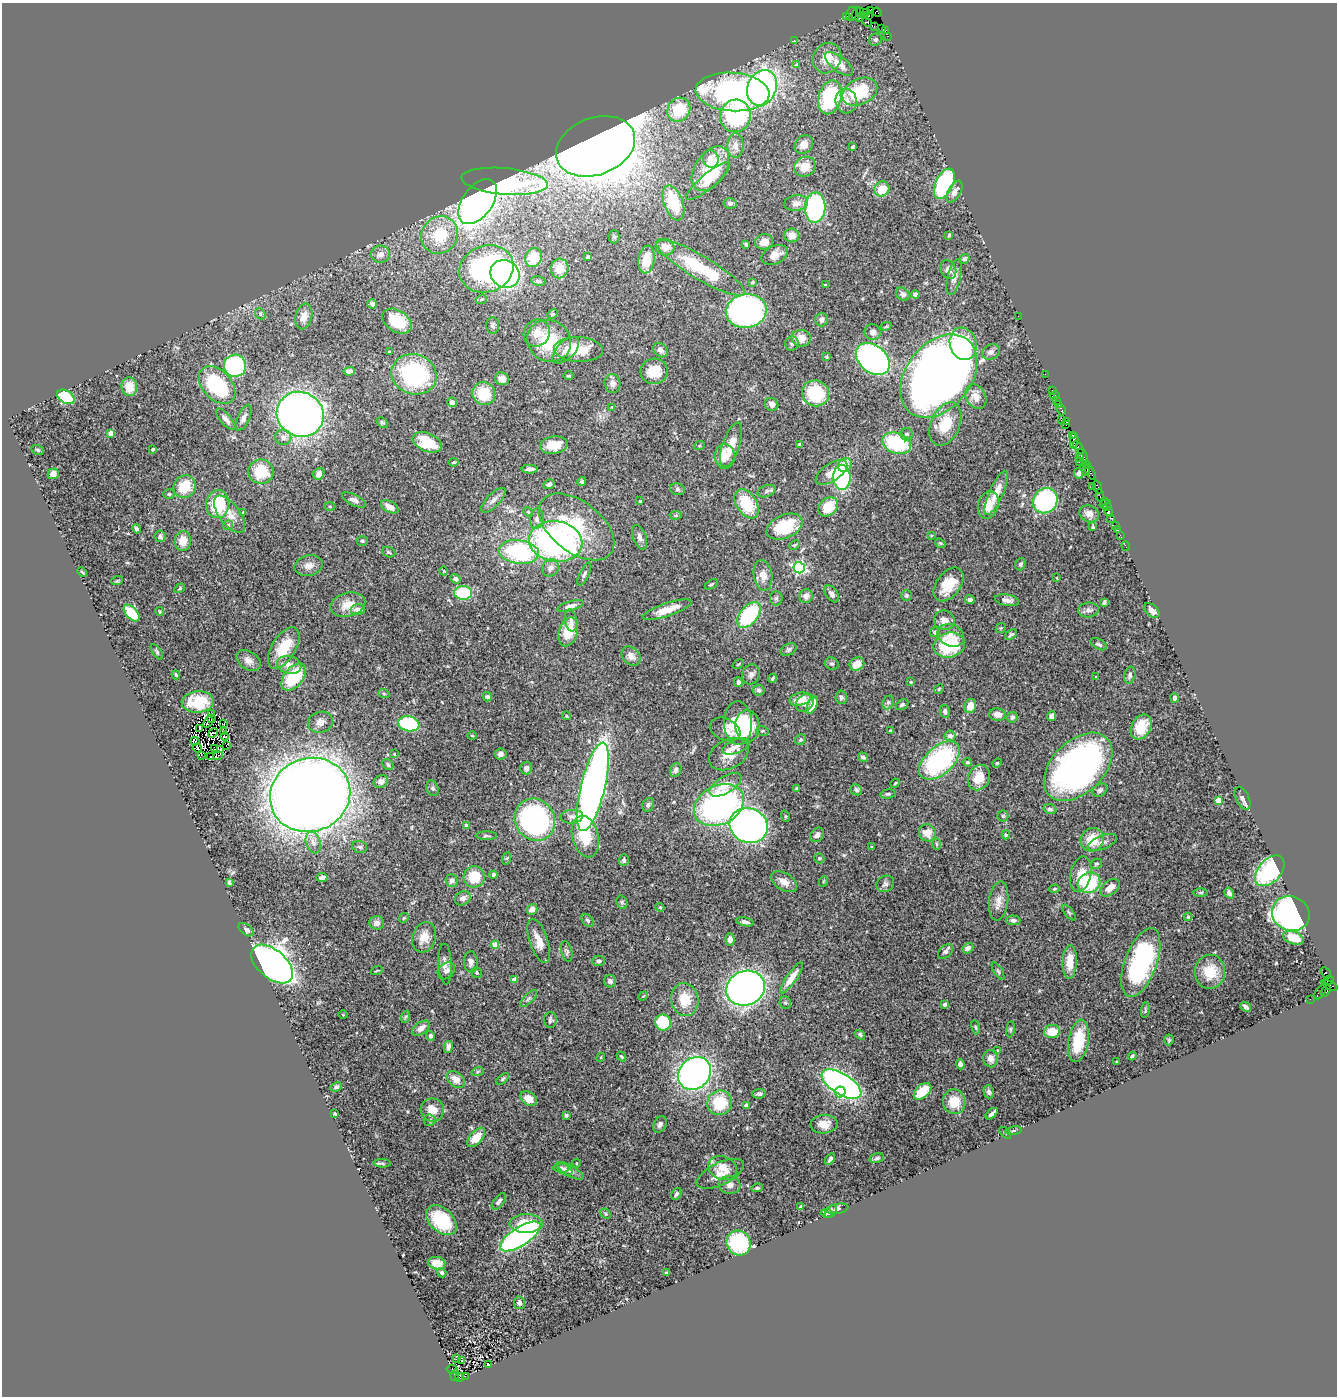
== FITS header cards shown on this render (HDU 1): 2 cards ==
NAXIS1  =                 1335
NAXIS2  =                 1394

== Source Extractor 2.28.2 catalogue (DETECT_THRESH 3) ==
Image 1335 x 1394 px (HDU 1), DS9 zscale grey, 1 PNG px = 1 image px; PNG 1339 x 1398 px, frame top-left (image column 1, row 1394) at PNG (2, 3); each listed source drawn as its Kron ellipse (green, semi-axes under 4 px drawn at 4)
Background 0.906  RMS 0.034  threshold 0.101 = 3 sigma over >= 5 px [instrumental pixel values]
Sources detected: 497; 1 with non-positive FLUX_AUTO (blend fragments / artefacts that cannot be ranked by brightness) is neither listed nor drawn; the other 496 listed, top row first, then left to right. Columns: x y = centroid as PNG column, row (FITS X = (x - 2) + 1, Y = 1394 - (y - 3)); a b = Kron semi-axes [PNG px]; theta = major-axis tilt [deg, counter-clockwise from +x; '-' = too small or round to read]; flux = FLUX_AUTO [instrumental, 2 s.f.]
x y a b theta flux
870 10 3 3 - 230
860 12 3 2 - 43
866 12 3 2 - 210
877 12 5 4 - 28
856 13 7 3 70 56
852 14 7 5 82 75
847 16 2 2 - 18
865 16 3 3 - 590
869 16 3 3 - 41
860 17 4 3 - 96
867 22 5 3 - 180
874 26 2 2 - 30
881 28 2 2 - 40
886 30 4 3 - 100
888 36 3 2 - 38
876 40 7 6 - 4.2
794 41 3 3 - 9.2
827 58 16 13 61 35
797 64 4 3 - 2.4
839 64 17 7 -38 26
762 88 18 14 68 700
732 92 37 19 -4 530
860 92 18 13 25 110
830 97 17 11 74 180
846 101 12 10 -80 20
679 110 12 11 - 83
735 116 16 15 - 200
804 145 10 8 44 16
596 146 41 28 21 4700
735 146 12 8 86 12
852 147 4 3 - 3.2
711 159 9 8 - 13
805 167 11 9 31 33
710 169 25 15 56 93
505 181 43 13 -5 380
708 181 28 7 40 26
944 184 16 8 65 240
882 189 8 7 - 41
955 192 12 6 61 15
478 202 25 15 54 1400
673 203 18 9 -70 100
730 203 6 5 - 5.2
796 203 12 8 7 13
815 208 15 10 86 300
440 235 19 17 49 93
792 235 7 7 - 15
949 235 4 3 - 3.9
614 237 6 5 - 4.1
764 242 9 7 16 19
746 244 4 3 - 3.7
665 247 9 8 - 19
380 254 9 8 - 15
775 255 14 9 24 20
534 257 10 8 64 46
588 257 3 3 - 3.7
964 259 5 4 - 5.1
646 260 14 8 82 41
559 268 10 9 - 35
700 268 51 11 -31 140
486 269 27 23 20 410
948 270 10 7 -66 10
505 274 15 13 -30 660
954 277 18 6 77 14
538 281 7 4 -10 4.2
753 282 4 3 - 3.7
825 285 3 3 - 3.2
903 294 7 6 - 6.3
915 294 4 4 - 5
481 299 6 4 20 3.5
372 304 5 4 - 8
746 311 20 17 9 620
260 314 6 5 - 3.8
553 314 5 3 - 2.7
304 316 13 8 76 24
1018 316 2 2 - 39
821 319 7 6 - 7.7
397 321 16 10 -32 65
493 325 8 6 88 5.2
886 326 5 4 - 2.8
873 332 8 7 - 9.8
537 333 14 12 53 27
801 338 9 8 - 23
549 341 22 20 -34 110
792 343 7 6 - 5
963 344 16 13 -74 110
578 349 24 12 -3 71
566 350 16 8 46 24
660 350 8 6 -45 9.9
389 352 3 2 - 1.9
991 352 9 7 28 10
827 357 3 3 - 4.8
873 359 19 13 -40 830
235 366 11 11 - 230
349 371 5 4 - 11
654 371 13 12 - 42
414 374 23 20 -18 280
1045 374 2 2 - 22
568 376 5 3 - 2.5
939 376 46 32 52 2500
502 379 7 6 - 18
612 383 9 8 - 10
217 385 22 14 -47 190
129 387 9 8 - 28
1052 390 2 2 - 33
816 393 14 13 - 110
484 394 12 11 - 66
1054 396 5 3 - 98
66 397 9 6 -32 81
976 397 13 10 -60 21
1056 400 3 2 - 82
452 402 5 4 - 8.9
772 404 7 6 - 11
1059 405 3 3 - 91
612 407 4 4 - 2.2
1061 410 6 3 -66 150
300 414 24 22 -28 1500
243 418 14 6 66 12
226 419 13 5 -49 12
1061 420 3 2 - 40
1067 421 3 2 - 53
382 423 6 4 -47 3.3
945 424 23 14 66 64
1066 425 2 2 - 25
111 433 4 4 - 32
907 434 6 6 - 6.4
1072 435 4 3 - 81
283 437 8 7 - 12
1074 441 8 4 85 260
427 442 15 9 -24 77
897 443 15 10 -20 160
800 444 3 3 - 4.7
554 445 14 8 9 38
731 445 23 8 71 31
699 446 5 3 - 2.7
1078 447 7 3 -57 170
153 449 4 3 - 3.3
38 450 6 4 -19 3.5
725 456 12 10 -89 36
1083 456 7 3 -68 320
1079 457 4 3 - 30
454 462 4 3 - 3.2
1079 462 3 2 - 69
845 465 7 6 - 31
1087 465 4 3 - 46
530 469 8 4 1 8.8
1085 469 7 3 -67 140
261 472 12 12 - 79
831 472 18 8 33 21
1090 472 8 3 -65 170
1078 473 5 4 - 6
53 474 6 5 - 11
319 474 6 5 - 14
842 477 12 8 -89 240
582 482 4 4 - 3.8
549 484 6 4 27 6.4
1093 486 3 2 - 39
185 487 12 10 54 56
1097 487 7 3 -69 110
677 489 7 5 -14 4.8
767 491 9 5 21 6.5
996 493 24 7 66 33
169 494 5 4 - 3.7
1100 496 6 3 -83 150
354 500 13 5 -25 9.3
493 500 16 6 46 12
640 501 3 3 - 1.5
1045 501 13 12 - 290
1104 501 2 2 - 67
218 504 14 11 84 100
747 504 16 10 -59 89
1105 504 6 3 12 71
988 505 14 10 73 36
330 506 5 3 - 2.1
390 507 9 5 -28 22
828 507 11 8 42 48
1107 507 3 2 - 50
528 512 5 4 - 3.1
1109 512 5 3 - 160
243 513 3 3 - 11
230 514 22 10 -53 27
1089 514 10 8 -26 14
676 515 6 4 6 3.1
1111 518 4 2 - 62
537 519 10 7 83 9.5
228 525 5 5 - 3.3
1115 525 3 3 - 110
576 527 43 25 -38 150
784 527 19 11 23 87
1093 527 4 3 - 2.5
137 529 5 4 - 9.2
1118 530 2 2 - 16
931 535 4 3 - 1.9
1120 535 4 2 - 33
160 536 6 5 - 8.9
640 537 13 6 -70 9
183 541 10 8 82 29
362 541 5 4 - 3.6
556 541 27 20 -8 640
940 543 6 4 -41 2.5
794 545 6 3 26 2.9
1126 546 5 2 - 27
389 552 7 5 -21 3.4
519 552 20 11 -7 260
1020 564 6 5 - 4.3
309 566 14 10 14 15
551 568 9 8 - 12
799 568 6 5 - 420
444 571 4 2 - 1.5
82 572 5 3 - 2.4
584 574 12 4 64 6.3
763 575 15 9 -81 22
1057 578 4 2 - 1.3
455 579 5 4 - 7.6
117 581 6 3 19 2.5
711 584 7 4 31 3.1
948 585 19 12 53 51
180 588 6 3 33 2.4
463 593 9 7 -5 94
832 594 9 6 -55 9.3
906 595 5 5 - 3.5
806 596 7 6 - 11
776 598 7 6 - 4.5
970 600 5 4 - 6.3
1007 600 12 5 -8 12
1104 602 4 3 - 4.8
348 605 18 12 14 34
570 606 14 5 15 13
358 610 7 5 -3 12
667 610 25 6 18 35
1088 610 10 7 5 8
1152 610 9 5 -43 12
160 612 4 4 - 2.9
132 613 10 5 -48 57
749 615 15 9 49 160
571 620 11 6 -81 9.7
944 620 10 9 - 17
1001 628 5 4 - 2.8
568 632 15 9 73 46
935 632 5 5 - 6.7
951 635 14 10 -24 21
1011 635 7 4 37 4.9
1099 644 9 5 -28 5.9
949 645 16 12 14 130
284 648 23 12 58 73
789 649 8 5 28 5.3
157 652 9 4 -55 4.2
631 656 11 8 -45 14
248 660 13 9 -33 16
738 664 6 3 37 2.1
832 664 7 6 - 4.5
857 664 7 6 - 23
289 665 12 9 -14 18
751 674 10 8 69 9
176 675 4 3 - 3.1
1130 675 9 5 76 6.2
294 677 16 9 52 110
1096 677 4 4 - 1.9
772 678 5 3 - 3
738 682 5 3 - 5.6
911 682 3 3 - 1.7
939 689 5 4 - 2.4
759 690 6 5 - 5.4
384 694 6 3 -19 2.8
487 697 5 4 - 6.8
841 697 6 6 - 6
1174 698 5 4 - 5.1
800 699 11 6 15 29
198 702 16 10 4 64
888 702 7 5 68 4.9
805 703 10 7 44 13
812 705 9 4 64 27
902 705 7 5 31 4.5
970 706 7 6 - 23
945 711 6 5 - 5.9
212 714 2 2 - 3.1
997 715 8 6 -2 15
566 716 4 3 - 2.6
1052 716 5 4 - 15
1012 717 5 5 - 6.3
212 718 2 2 - 2.3
208 722 6 2 51 0.24
320 722 12 10 17 16
738 723 22 14 -88 110
224 724 4 2 - 2.7
409 724 11 7 -11 160
747 726 16 12 -88 79
1141 727 13 9 62 39
200 728 2 2 - 0.55
725 729 16 10 -24 20
224 731 4 2 - 1.5
762 731 6 5 - 3.5
890 731 3 3 - 2
213 733 5 3 - 3.9
472 736 4 3 - 2
950 736 5 5 - 9.2
225 737 4 3 - 0.31
800 740 6 5 - 4.3
195 741 4 2 - 3
226 745 2 2 - 1.6
736 746 14 6 22 12
197 748 4 2 - 2.8
215 749 3 2 - 0.43
221 750 3 3 - 2.1
394 754 3 3 - 2.8
500 754 6 5 - 9
729 754 21 14 27 39
201 755 2 2 - 1.6
218 755 5 2 - 2.5
211 757 3 2 - 2.3
863 757 5 4 - 6.4
939 761 24 14 42 320
967 762 5 3 - 3.5
997 763 5 4 - 2.6
388 764 6 5 - 5.1
1078 767 41 26 45 910
526 768 6 6 - 6.3
676 770 7 5 66 6.3
979 777 13 10 66 40
381 782 7 6 - 11
895 783 5 3 - 2.3
725 785 18 8 31 33
593 787 45 12 76 1600
433 788 8 6 -69 5.2
797 788 4 3 - 2.6
856 790 6 5 - 4.9
1100 790 8 6 40 5.1
888 794 7 4 7 4.5
310 795 40 36 21 4300
1243 798 12 6 -63 8
1219 800 4 4 - 46
648 805 7 5 59 5
719 805 26 19 27 560
1050 809 6 4 -18 5
785 816 5 3 - 2.4
1003 816 5 5 - 3.6
572 817 11 6 5 9.1
535 820 22 19 -58 520
466 826 4 3 - 16
749 826 19 17 -22 1000
927 833 9 8 - 29
817 835 8 6 51 8.1
1006 835 4 3 - 3.4
486 836 10 3 0 4.4
585 836 21 13 -76 72
1092 840 12 11 - 49
1102 842 15 6 23 12
313 843 11 7 -71 14
937 844 6 4 -88 2.6
360 847 7 5 -16 5.4
872 847 3 2 - 2
507 858 6 4 71 3.4
819 858 5 5 - 3.3
624 860 6 5 - 3.5
1096 864 6 5 - 3.6
1270 871 18 11 49 230
1081 874 18 10 76 36
494 875 4 4 - 5.9
322 877 5 4 - 7.4
474 877 10 10 - 59
452 881 6 6 - 12
824 881 5 3 - 2
229 882 4 3 - 4.8
784 882 14 8 -32 18
1089 883 11 10 - 120
885 884 9 8 - 7.6
1110 888 11 7 39 20
1054 889 5 4 - 2.9
1201 892 7 3 0 3
1229 893 6 4 -55 6.7
463 898 8 7 - 9.4
999 901 19 9 83 20
622 902 7 5 -69 4.3
660 907 4 4 - 2.5
532 909 5 5 - 14
1069 912 9 3 -50 3.6
1291 913 19 17 -24 690
1188 917 4 4 - 2.1
404 918 5 4 - 3.4
588 920 7 5 -50 5.4
1013 920 7 4 -3 6.7
745 922 9 4 -12 7.9
377 923 7 6 - 8.9
246 930 8 5 -37 7.8
424 937 15 12 71 31
1293 938 11 6 -21 45
730 939 6 4 -86 13
539 941 23 9 -71 28
495 945 4 4 - 44
968 948 6 4 39 12
567 951 10 5 -76 5.8
945 952 9 5 43 7.2
598 961 6 5 - 7
471 962 10 7 -87 11
1070 962 17 7 88 32
1141 963 36 16 69 300
272 964 24 14 -41 1700
445 964 20 6 -87 14
376 971 6 2 19 2.2
446 971 10 7 41 7.9
998 971 10 4 -58 4
1210 972 17 15 89 49
477 973 5 5 - 3.7
1326 973 6 3 -61 210
792 978 19 5 54 27
514 980 4 3 - 24
1329 980 5 3 - 63
610 981 6 6 - 6.8
1330 985 9 4 -25 220
746 988 20 17 24 1300
1320 991 8 4 58 220
1326 991 6 3 53 220
643 996 5 4 - 2.1
528 998 11 4 45 6.5
1310 999 2 2 - 15
685 1000 16 13 -81 51
785 1003 6 5 - 3.9
945 1004 4 3 - 5.6
1246 1007 6 3 -40 6.5
1145 1010 8 4 84 3.3
343 1015 4 3 - 1.7
405 1017 6 4 71 3.6
550 1020 8 6 85 5.7
663 1022 8 8 - 120
976 1027 7 3 -81 3.4
421 1028 10 6 37 14
1010 1029 8 4 82 3.3
1052 1031 8 6 7 42
860 1035 5 4 - 4.6
430 1036 5 4 - 6.4
1169 1040 5 5 - 2.6
1078 1041 21 10 80 80
448 1047 6 4 78 10
998 1050 3 3 - 2.1
621 1056 5 4 - 3
1132 1056 4 3 - 4.9
601 1057 4 3 - 2.2
991 1059 9 7 -82 13
1117 1061 4 3 - 1.9
960 1064 5 4 - 7.8
478 1071 6 4 19 3.2
695 1073 18 15 46 840
456 1079 10 7 -39 20
503 1079 7 4 38 3.4
842 1084 22 10 -32 840
336 1087 6 4 26 4.2
922 1091 10 6 42 48
840 1092 5 5 - 88
989 1092 6 5 - 5.8
759 1094 7 5 6 7
529 1099 9 6 -34 20
954 1102 12 11 - 47
720 1103 12 12 - 88
746 1105 3 3 - 10
432 1110 12 11 - 35
335 1114 4 2 - 2.4
992 1114 7 3 43 9.6
566 1115 3 3 - 3.6
430 1120 6 5 - 5.2
660 1124 9 6 63 6.8
824 1124 13 9 4 23
1014 1131 8 4 9 4
1005 1133 7 2 -44 2.1
476 1137 11 6 49 43
877 1158 7 5 11 4.1
830 1159 6 4 56 6.1
382 1163 8 4 -3 3.9
576 1163 4 3 - 2.1
561 1168 8 4 -4 4.9
723 1168 15 11 -21 35
565 1169 8 5 -31 5.4
570 1171 14 5 -31 9.8
720 1174 25 11 26 27
729 1185 11 9 -7 12
757 1188 6 4 7 3.6
676 1194 6 4 60 5.4
499 1201 10 5 52 6.9
801 1207 4 3 - 4.4
837 1209 11 5 11 5.8
831 1212 7 5 49 4.2
826 1213 6 3 -12 3.7
606 1214 6 4 -44 3.3
441 1220 18 11 -43 100
526 1224 17 9 0 58
520 1237 23 9 33 540
739 1243 12 12 - 180
437 1263 8 6 -10 22
442 1273 5 4 - 5.8
666 1273 3 3 - 3.5
519 1303 6 5 - 5.7
457 1359 2 2 - 2.8
461 1361 3 2 - 4.5
488 1365 3 3 - 3.1
452 1369 6 3 -12 28
455 1375 6 4 79 560
465 1376 4 2 - 63
460 1377 4 4 - 560
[1 non-positive-flux detection neither listed nor drawn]